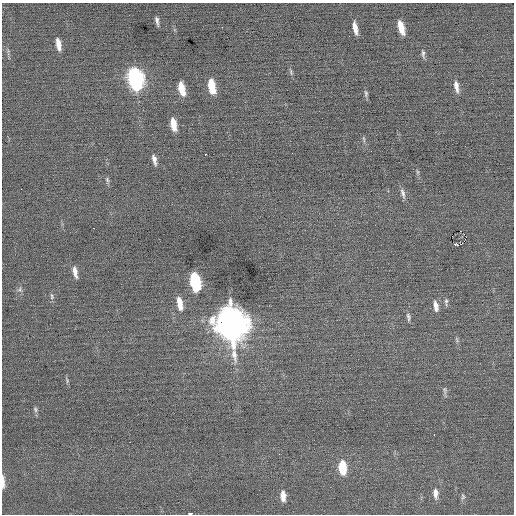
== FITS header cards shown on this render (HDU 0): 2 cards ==
NAXIS1  =                  512 / Axis length
NAXIS2  =                  512 / Axis length

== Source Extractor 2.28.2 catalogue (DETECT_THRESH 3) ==
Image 512 x 512 px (HDU 0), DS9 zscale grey, 1 PNG px = 1 image px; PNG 516 x 516 px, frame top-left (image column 1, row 512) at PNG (2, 3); no overlay
Background -0.00513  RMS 0.66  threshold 1.99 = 3 sigma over >= 5 px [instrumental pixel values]
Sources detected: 45; all 45 listed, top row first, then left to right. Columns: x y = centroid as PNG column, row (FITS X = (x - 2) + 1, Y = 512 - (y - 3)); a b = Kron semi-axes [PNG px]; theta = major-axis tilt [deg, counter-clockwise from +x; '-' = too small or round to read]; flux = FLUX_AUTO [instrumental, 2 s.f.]
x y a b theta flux
157 21 9 3 -80 140
222 27 2 2 - 30
401 27 13 5 -74 590
355 28 12 4 -78 360
58 44 11 4 -81 370
423 54 11 4 -82 120
291 72 10 4 -75 89
135 79 15 8 -78 11000
456 85 12 7 -80 250
212 86 14 6 -79 1100
182 88 12 5 -77 850
457 90 9 5 -83 140
366 94 9 5 88 98
173 124 13 6 -79 590
364 139 10 3 -75 74
205 154 3 2 - 290
154 160 12 5 -76 220
418 172 6 4 90 64
107 180 8 5 -81 97
403 193 15 6 -75 190
93 228 3 2 - 63
460 231 2 2 - 1700
457 245 5 3 - 310
75 272 13 5 -78 290
195 282 14 7 -79 4300
20 290 7 7 - 120
52 296 9 5 -81 100
446 302 11 4 -86 110
180 303 15 6 -79 550
436 306 14 6 -80 310
408 317 12 6 -80 150
231 323 17 11 -79 88000
457 340 9 4 -69 91
67 380 7 4 -68 72
445 391 15 4 -82 120
35 409 8 6 -58 87
434 434 3 2 - 53
130 442 2 2 - 420
342 467 13 7 -86 1300
2 480 11 4 81 200
2 484 9 5 -86 200
435 493 13 6 -87 290
283 496 11 5 -87 370
463 497 9 6 87 110
190 514 4 2 - 590
At the frame edge (FLAGS 8, measured only in part): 3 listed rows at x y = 2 480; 2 484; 190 514